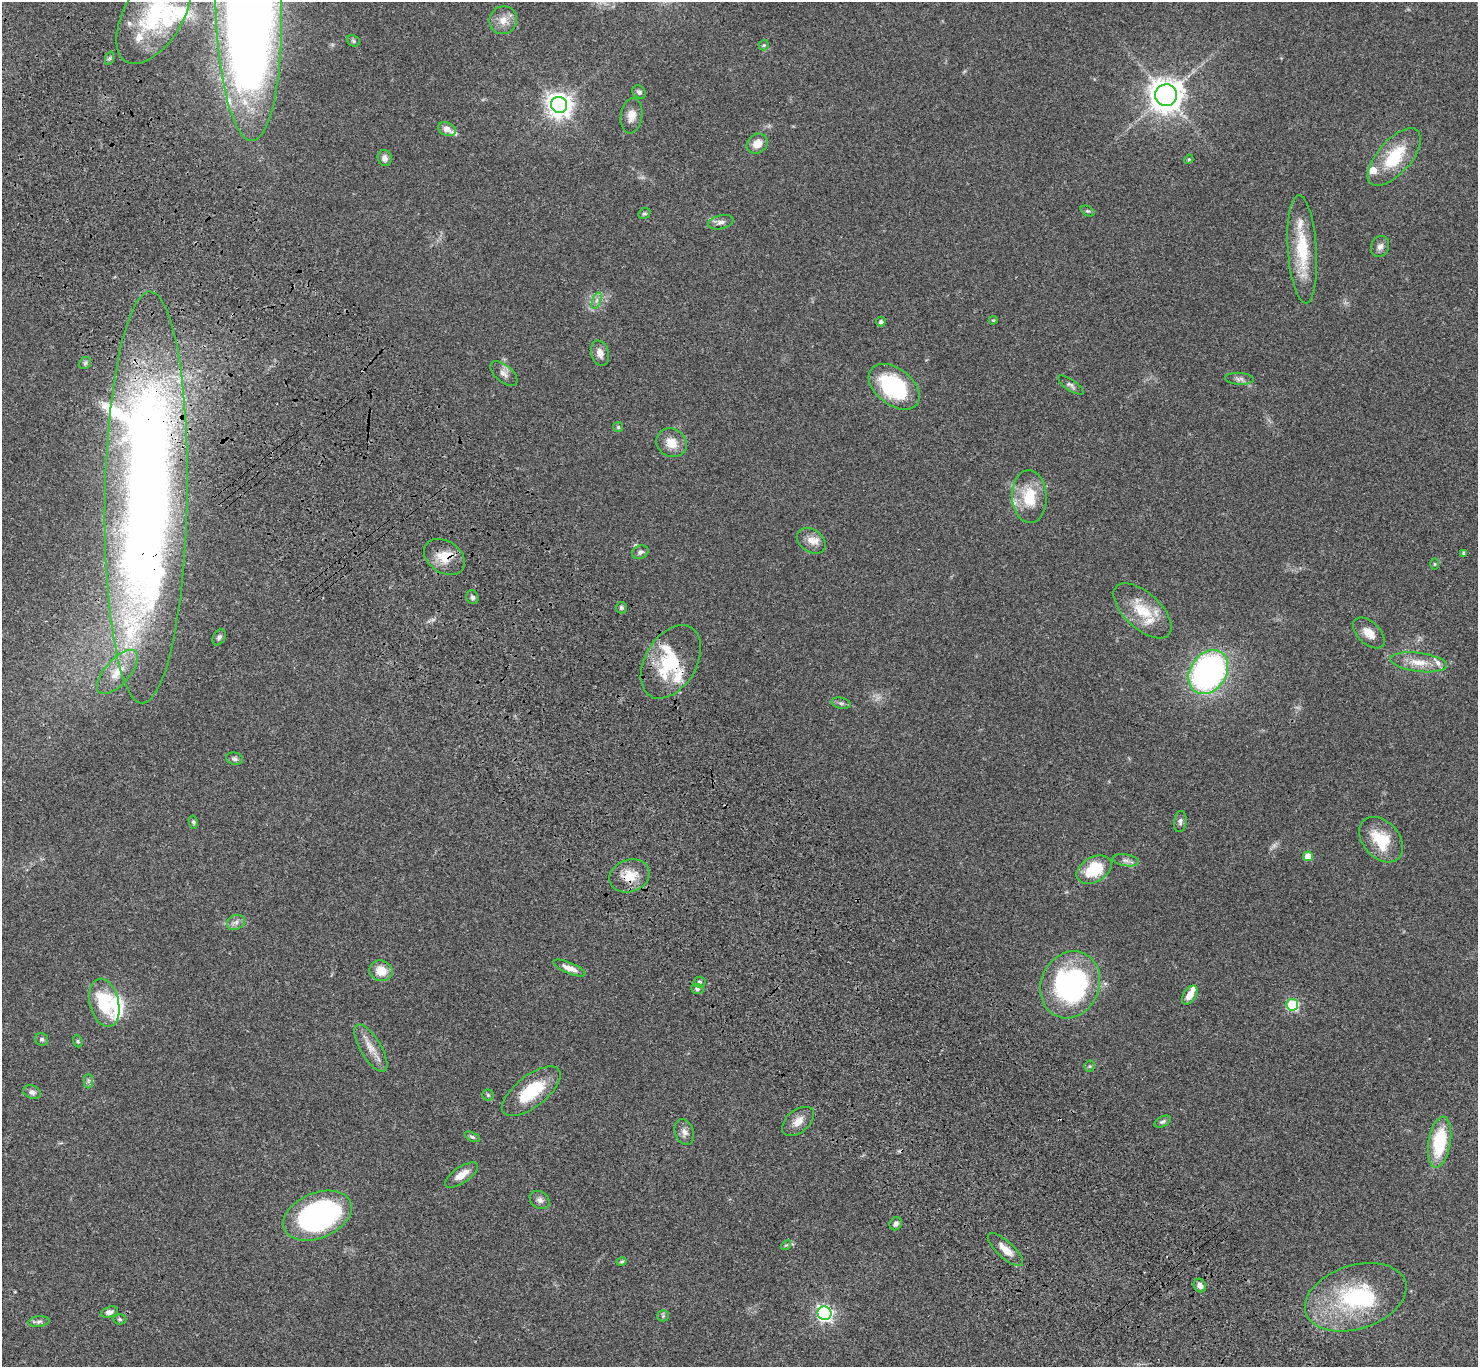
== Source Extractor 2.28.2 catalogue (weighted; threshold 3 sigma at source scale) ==
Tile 11 of 4 x 4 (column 3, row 3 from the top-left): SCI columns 3057-4532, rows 1750-3114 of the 6108 x 6089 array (HDU 1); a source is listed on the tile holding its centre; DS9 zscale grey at full resolution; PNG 1480 x 1369 px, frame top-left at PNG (2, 2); each listed source drawn as its Kron ellipse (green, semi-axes under 4 px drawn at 4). Shown black and unused: <1% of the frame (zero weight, under 3 of 4 exposures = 6% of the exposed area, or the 3 px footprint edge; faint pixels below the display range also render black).
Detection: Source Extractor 2.28.2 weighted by HDU 2 'WHT'; one run over the whole footprint, this tile lists its part. Background 0.0458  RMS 0.0051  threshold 0.0231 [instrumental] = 3 sigma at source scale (4.5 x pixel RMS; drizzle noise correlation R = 1.50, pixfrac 1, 0.05/0.05 arcsec/px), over >= 5 px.
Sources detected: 111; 1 too faint to see at this stretch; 3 inside a brighter object's white glare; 1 cosmic-ray / hot-pixel residue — neither listed nor drawn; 14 inside a brighter listed object's ellipse — not listed separately; the other 92 listed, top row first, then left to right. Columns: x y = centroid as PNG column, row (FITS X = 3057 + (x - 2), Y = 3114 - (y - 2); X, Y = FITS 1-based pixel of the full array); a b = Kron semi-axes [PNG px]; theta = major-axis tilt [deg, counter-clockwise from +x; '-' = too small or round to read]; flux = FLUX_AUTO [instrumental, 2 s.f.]
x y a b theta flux
249 8 133 33 -89 970
154 14 55 29 60 45
503 20 14 13 - 5.5
353 41 7 5 -23 0.85
764 45 5 5 - 0.66
110 58 7 4 70 0.91
639 92 7 6 - 1.5
1166 95 11 11 - 710
559 105 8 8 - 470
631 116 18 11 81 4.7
447 129 9 6 -24 3.2
757 144 11 9 37 5.6
1394 157 35 16 49 23
385 158 8 7 - 2.2
1189 159 5 4 - 0.51
1087 211 7 5 -25 0.79
644 213 6 5 - 0.84
721 222 13 7 14 2.3
1380 247 11 9 66 2.3
1302 249 54 14 -86 23
597 300 9 4 71 1.4
993 320 4 3 - 0.54
881 322 5 4 - 1.4
600 353 13 8 -73 3.5
85 363 6 5 - 0.91
504 374 16 8 -40 2.8
1239 379 14 6 -3 1.9
1071 385 15 5 -34 1.6
894 387 29 18 -38 45
618 427 5 5 - 0.74
671 443 16 14 -33 7
146 497 206 41 89 840
1029 497 26 17 -87 16
811 541 15 11 -36 5
640 552 8 6 24 1.6
1464 553 4 3 - 1.1
444 557 22 16 -34 9.7
1435 564 6 4 90 0.48
472 597 7 6 - 1.3
621 608 6 5 - 1
1143 611 36 18 -43 17
1369 633 19 11 -44 5.6
219 637 8 6 62 1.3
671 662 40 25 59 29
1419 662 28 9 -7 8.4
117 672 27 12 49 9.8
1208 672 24 18 56 160
841 703 10 5 -13 1.2
234 759 8 6 -13 1.3
193 822 6 4 -80 0.83
1180 822 11 6 82 1.6
1381 840 26 18 -47 17
1308 856 5 5 - 8.3
1126 860 13 5 -9 1.9
1094 870 19 12 29 19
630 876 20 16 20 9.9
236 922 9 7 24 2.1
569 968 17 5 -23 3.6
381 971 11 10 - 7.4
699 982 6 5 - 1
1070 985 34 29 66 83
697 989 6 5 - 1
1190 995 10 6 58 5.3
104 1003 24 14 -76 26
1292 1005 6 6 - 41
42 1039 7 6 - 1.1
78 1041 6 4 -69 0.71
371 1048 27 10 -59 6.6
1090 1066 5 5 - 0.76
88 1081 7 5 90 1
531 1091 35 15 38 23
32 1092 9 6 -20 2
488 1095 5 5 - 0.68
798 1121 18 11 39 5.2
1163 1122 9 5 26 1.1
684 1132 13 9 -70 3.1
472 1137 8 4 -24 0.98
1440 1142 26 11 80 29
461 1175 19 8 34 5.5
540 1200 11 8 -34 2.3
317 1216 36 22 22 110
896 1224 7 5 50 1.7
786 1245 5 4 - 0.61
1005 1250 22 8 -42 6.4
622 1262 5 4 - 0.7
1200 1285 7 6 - 2.4
1356 1297 52 32 17 54
109 1312 8 5 16 2.1
824 1313 7 6 - 140
663 1316 6 5 - 0.84
120 1319 7 5 -3 0.8
39 1322 11 5 6 1.6
Overlapping masked pixels (flux is a lower limit): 4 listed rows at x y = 146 497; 444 557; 671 662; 630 876
Isophote crosses this tile's border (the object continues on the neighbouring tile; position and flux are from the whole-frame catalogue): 2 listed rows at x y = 249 8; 154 14